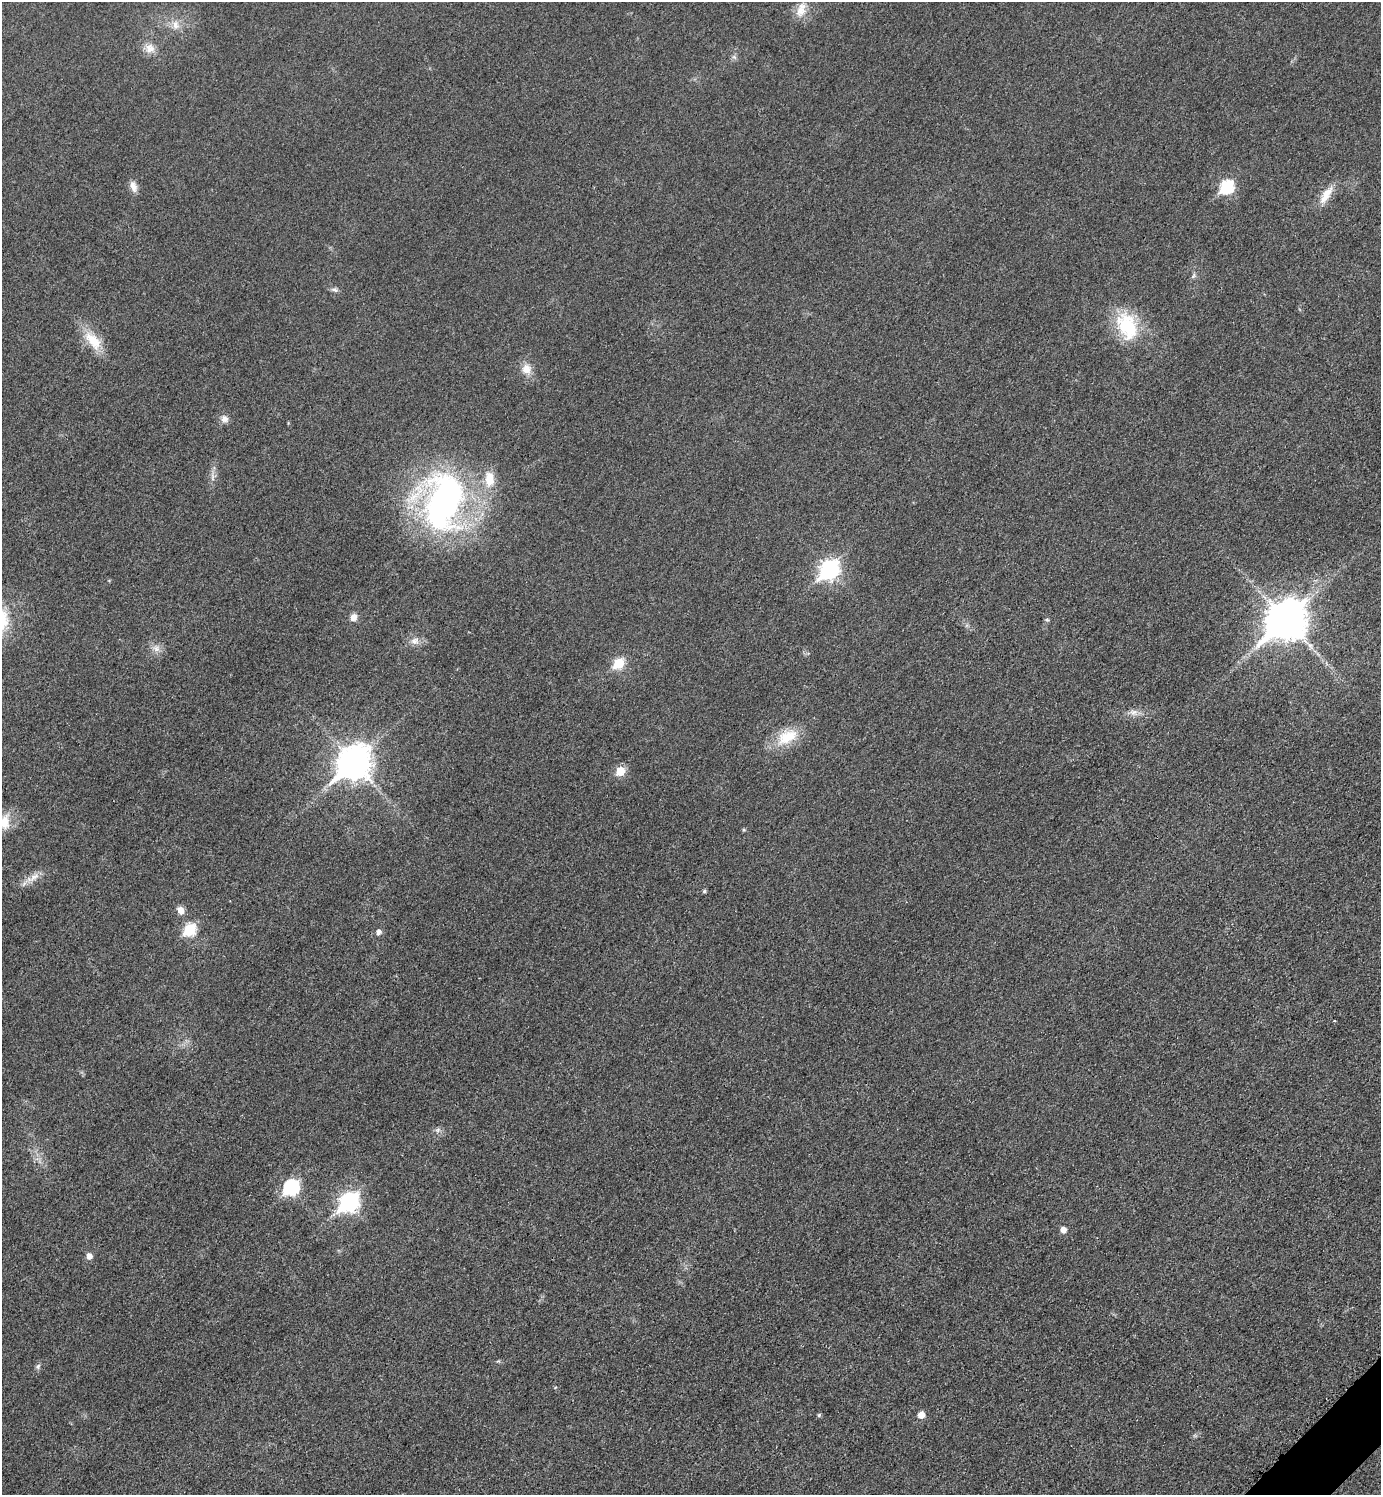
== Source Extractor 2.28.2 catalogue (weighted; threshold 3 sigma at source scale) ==
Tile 6 of 4 x 4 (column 2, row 2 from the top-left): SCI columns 1693-3071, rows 2995-4487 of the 5995 x 5997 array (HDU 1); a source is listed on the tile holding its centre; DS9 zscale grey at full resolution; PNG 1383 x 1497 px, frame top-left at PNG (2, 2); no overlay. Shown black and unused: <1% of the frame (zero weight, under 3 of 4 exposures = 1% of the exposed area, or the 3 px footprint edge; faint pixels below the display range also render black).
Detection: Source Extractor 2.28.2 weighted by HDU 2 'WHT'; one run over the whole footprint, this tile lists its part. Background 0.0342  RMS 0.006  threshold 0.0268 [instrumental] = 3 sigma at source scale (4.5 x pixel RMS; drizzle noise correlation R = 1.50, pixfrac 1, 0.05/0.05 arcsec/px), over >= 5 px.
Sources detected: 42; all 42 listed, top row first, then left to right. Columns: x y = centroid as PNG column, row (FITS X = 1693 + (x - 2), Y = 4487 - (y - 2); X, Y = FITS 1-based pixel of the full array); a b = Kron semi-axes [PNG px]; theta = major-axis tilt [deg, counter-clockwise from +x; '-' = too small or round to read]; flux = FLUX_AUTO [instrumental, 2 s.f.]
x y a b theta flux
801 10 22 12 72 7.9
176 25 14 9 -87 5
150 48 14 13 - 5.7
734 57 7 4 -45 1.4
133 186 14 8 -73 4.1
1227 187 7 6 - 66
1326 195 29 9 57 8.9
1193 276 7 4 46 1.2
335 290 11 5 -15 1.7
1127 326 35 23 -67 35
93 341 32 15 -50 15
526 369 13 12 - 6.5
224 419 9 8 - 3.4
212 476 9 5 -90 2.1
489 479 20 12 90 12
443 501 59 41 74 230
829 570 9 8 - 220
353 617 8 7 - 3.7
1047 620 5 5 - 0.94
1286 620 14 11 42 1700
415 641 13 10 6 4.4
156 649 12 8 -32 3.8
619 663 6 6 - 31
1133 712 12 7 1 3.5
787 737 32 18 28 18
354 763 13 10 46 1000
620 771 6 6 - 18
5 822 22 14 84 9.4
744 830 5 4 - 0.74
34 877 18 8 40 5.3
704 891 4 4 - 1.1
180 910 10 8 -60 3.9
189 930 7 6 - 46
378 932 6 5 - 2.7
438 1130 7 6 - 1.6
291 1187 8 7 - 110
349 1202 9 8 - 220
1063 1230 6 5 - 4.5
89 1256 6 5 - 4.3
38 1366 8 5 64 1.4
819 1415 5 5 - 0.91
921 1415 5 5 - 6.6
Isophote crosses this tile's border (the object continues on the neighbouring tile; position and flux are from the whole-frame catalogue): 1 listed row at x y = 5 822